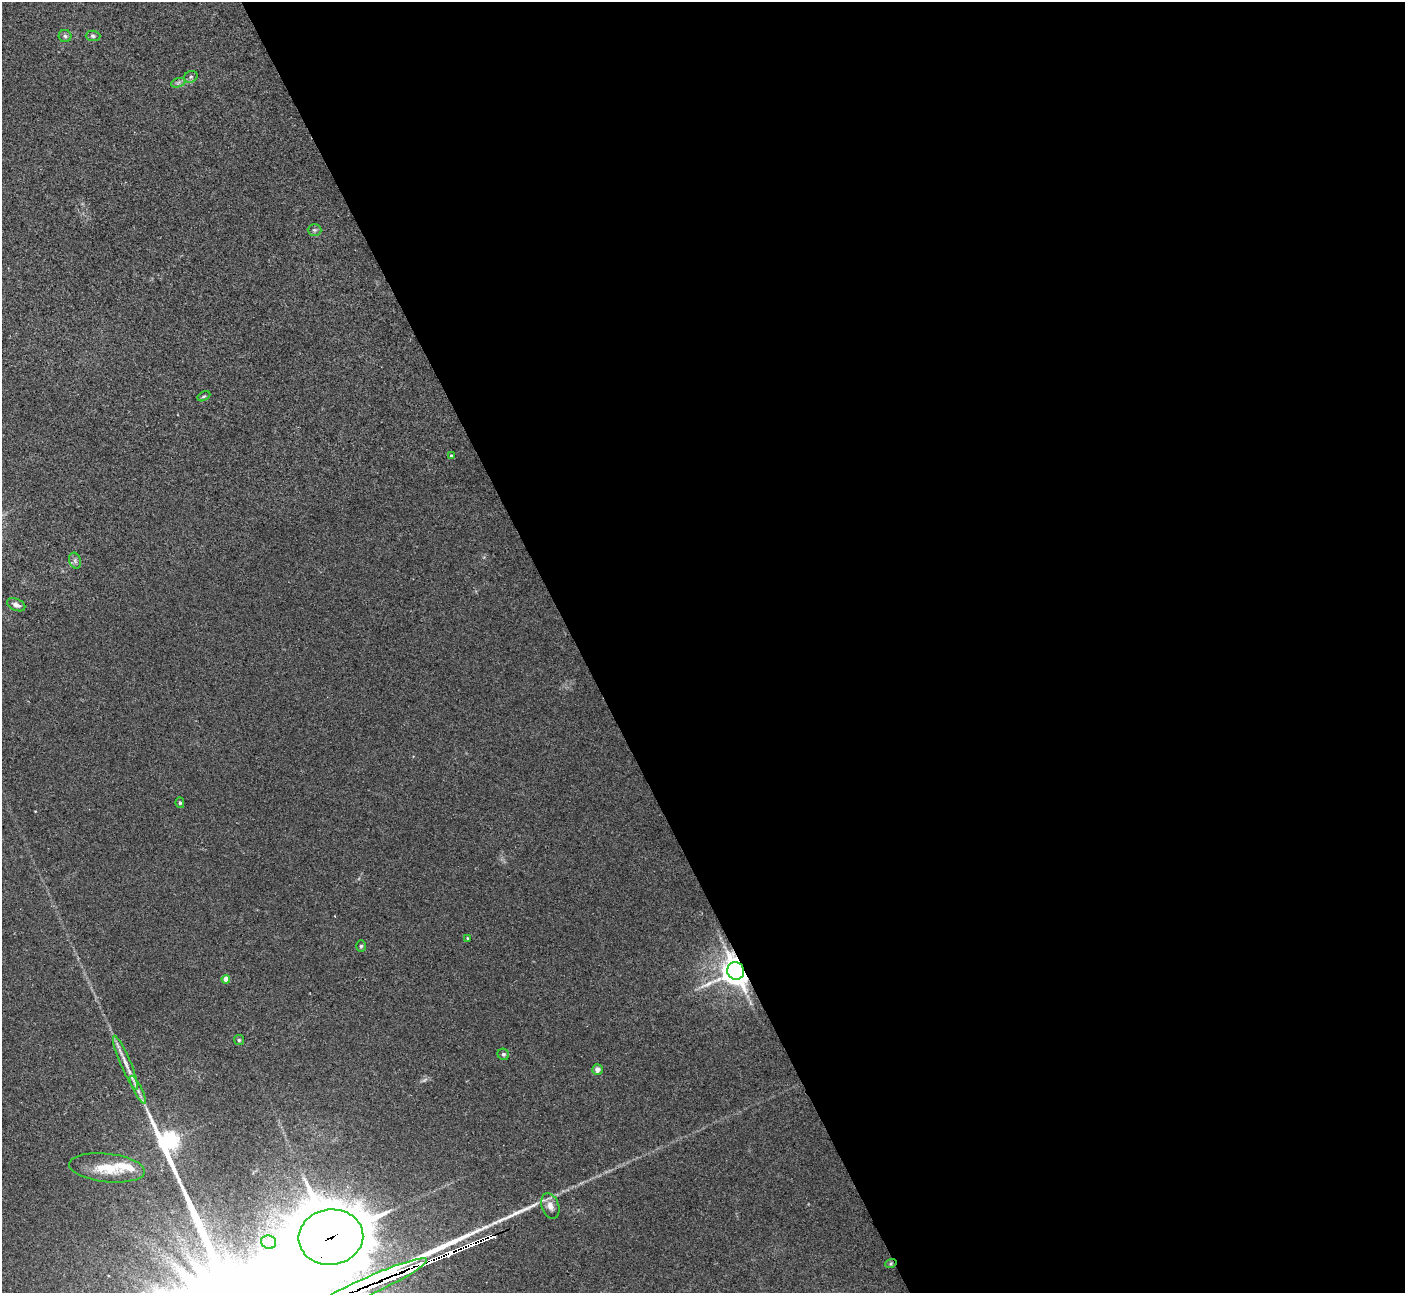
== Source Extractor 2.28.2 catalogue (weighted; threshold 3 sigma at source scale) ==
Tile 8 of 4 x 4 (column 4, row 2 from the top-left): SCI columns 4252-5654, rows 2769-4059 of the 5684 x 5663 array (HDU 1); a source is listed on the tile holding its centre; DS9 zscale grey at full resolution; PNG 1407 x 1295 px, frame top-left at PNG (2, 2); each listed source drawn as its Kron ellipse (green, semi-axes under 4 px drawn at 4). Shown black and unused: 59% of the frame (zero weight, under 2 of 3 exposures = <1% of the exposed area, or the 3 px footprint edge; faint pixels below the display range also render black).
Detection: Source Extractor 2.28.2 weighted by HDU 2 'WHT'; one run over the whole footprint, this tile lists its part. Background 0.0444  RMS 0.0076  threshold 0.0341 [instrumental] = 3 sigma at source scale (4.5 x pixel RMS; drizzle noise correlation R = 1.50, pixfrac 1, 0.05/0.05 arcsec/px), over >= 5 px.
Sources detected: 28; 1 long thin detection or spike segment (spike, bleed or trail) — neither listed nor drawn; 2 inside a brighter listed object's ellipse — not listed separately; the other 25 listed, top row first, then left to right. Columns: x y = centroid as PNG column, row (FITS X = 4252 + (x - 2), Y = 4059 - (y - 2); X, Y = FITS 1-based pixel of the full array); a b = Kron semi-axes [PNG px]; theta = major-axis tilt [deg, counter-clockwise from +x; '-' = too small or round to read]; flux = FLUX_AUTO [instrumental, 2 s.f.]
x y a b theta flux
65 36 6 6 - 1.6
93 36 7 5 -2 1.6
191 77 7 5 22 1.6
178 83 7 4 20 1.7
314 230 7 5 0 1.5
204 396 7 4 29 1.1
451 456 4 4 - 1.5
75 561 8 6 -71 2
16 605 9 6 -25 3.2
180 803 5 4 - 1.2
468 938 3 2 - 0.83
361 946 6 5 - 1.3
736 971 9 8 - 1000
226 979 4 4 - 7.2
239 1040 5 5 - 1.2
503 1054 6 5 - 1.4
125 1063 29 5 -67 7.9
597 1069 5 5 - 3.9
138 1090 15 4 -63 3.7
107 1168 38 14 -6 23
550 1206 13 8 -70 5.4
331 1237 32 27 7 5400
269 1242 7 6 - 2.9
891 1263 6 4 19 0.9
366 1287 67 9 24 9400
Overlapping masked pixels (flux is a lower limit): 4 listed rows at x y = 736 971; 331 1237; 891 1263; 366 1287
Isophote crosses this tile's border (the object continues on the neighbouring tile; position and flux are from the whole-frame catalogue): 1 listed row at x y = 366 1287